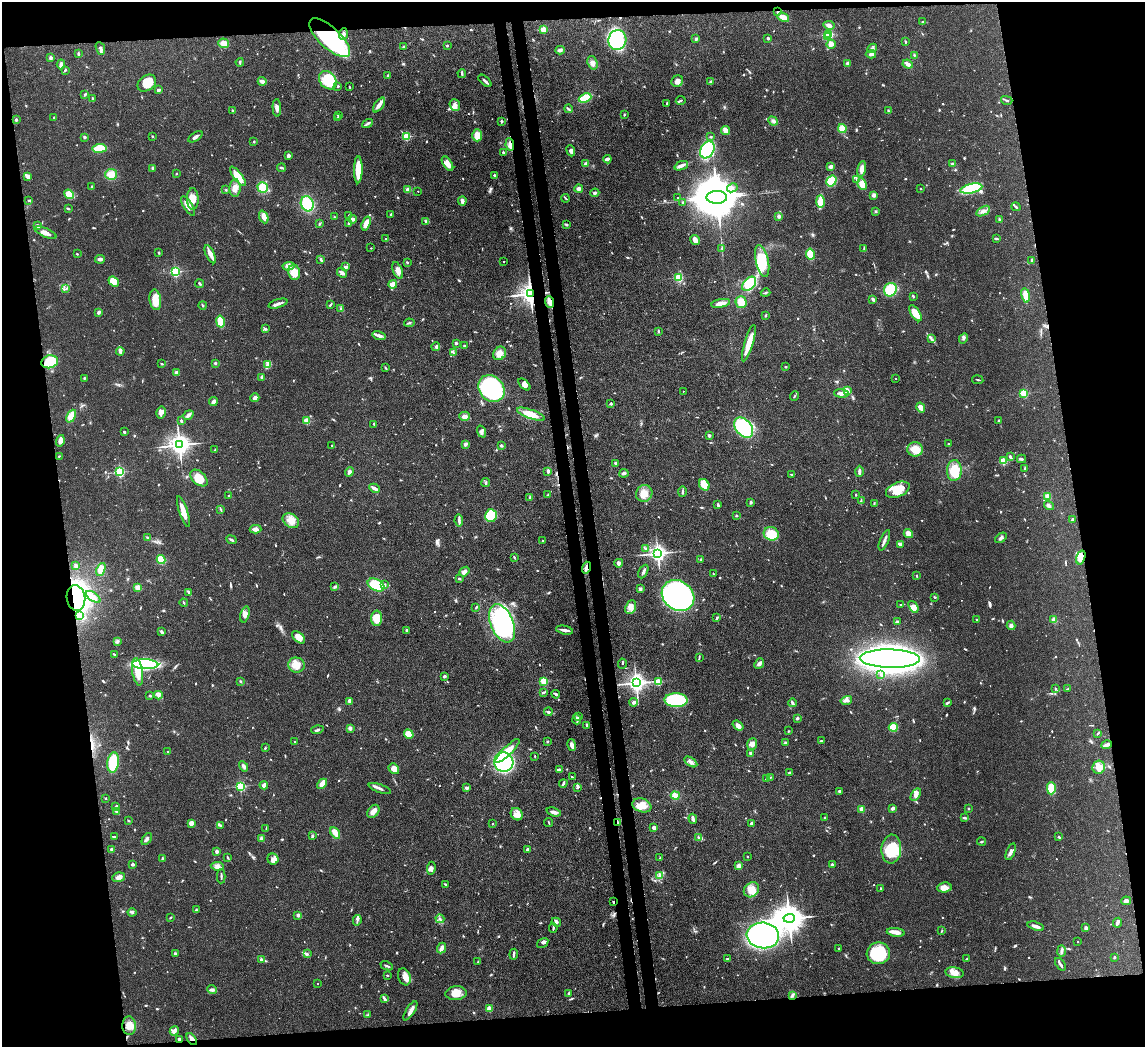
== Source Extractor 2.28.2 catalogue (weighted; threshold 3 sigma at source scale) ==
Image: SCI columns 73-4643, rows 200-4379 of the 4715 x 4692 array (HDU 1 of 3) = the unmasked area's bounding box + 8 px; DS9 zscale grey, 4 x 4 block average (1 PNG px = mean of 4 x 4 image px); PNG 1147 x 1049 px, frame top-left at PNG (2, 2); each listed source drawn as its Kron ellipse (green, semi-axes under 4 px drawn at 4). Shown black and unused: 19% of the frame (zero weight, under 3 of 4 exposures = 9% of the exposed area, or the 3 px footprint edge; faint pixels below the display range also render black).
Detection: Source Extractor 2.28.2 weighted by HDU 2 'WHT'. Background 0.081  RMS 0.0043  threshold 0.0196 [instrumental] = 3 sigma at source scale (4.5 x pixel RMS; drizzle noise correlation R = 1.50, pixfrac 1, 0.05/0.05 arcsec/px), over >= 5 px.
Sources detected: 962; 4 too faint to see at this stretch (4 x 4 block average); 7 inside a brighter object's white glare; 5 cosmic-ray / hot-pixel residue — neither listed nor drawn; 22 coinciding with a brighter row at this scale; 43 inside a brighter listed object's ellipse — not listed separately; of the other 881, all 500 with FLUX_AUTO >= 2.05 (the completeness limit of this list) listed and drawn (381 fainter detections not listed), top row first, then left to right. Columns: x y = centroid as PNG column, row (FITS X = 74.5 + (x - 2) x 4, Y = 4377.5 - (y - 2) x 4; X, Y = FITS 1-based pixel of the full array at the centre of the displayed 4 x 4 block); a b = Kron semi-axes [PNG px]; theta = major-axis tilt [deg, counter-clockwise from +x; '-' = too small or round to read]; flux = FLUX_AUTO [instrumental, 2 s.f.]
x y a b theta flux
777 12 3 2 - 2.2
783 17 6 3 -20 23
922 22 2 2 - 2.5
829 25 6 3 -11 8.8
543 30 2 2 - 96
343 34 6 3 86 7.3
828 34 2 2 - 290
827 37 2 2 - 96
330 38 26 10 -43 370
768 38 3 3 - 3.1
696 39 4 3 - 3.9
617 40 10 9 - 160
905 41 3 2 - 2.6
223 43 5 4 - 19
831 44 5 4 - 14
447 46 2 2 - 8.8
404 47 2 2 - 4
100 48 6 2 -67 5.2
872 48 5 3 - 5.6
560 50 4 3 - 6.1
78 54 4 2 - 4.4
871 54 5 2 - 12
914 55 2 2 - 2.7
51 58 4 3 - 3.9
240 62 4 2 - 2.8
592 63 7 5 -70 11
61 64 5 3 - 8.7
848 64 4 3 - 6.7
908 64 5 3 - 9.8
65 70 3 2 - 3.1
462 73 4 2 - 5.5
388 75 3 2 - 2.4
328 80 10 8 -50 93
262 81 4 2 - 13
485 81 8 2 -44 7.2
677 81 6 5 - 13
711 82 3 2 - 6.3
147 83 10 7 36 40
338 86 2 2 - 8.9
350 87 3 2 - 2.3
158 90 3 2 - 12
84 95 3 2 - 4
92 98 3 2 - 2.7
585 98 6 3 23 130
1007 100 6 2 -16 4
681 101 5 2 - 3.3
667 103 4 2 - 3.8
379 105 8 3 55 18
455 105 6 5 - 12
277 108 9 3 -87 9.5
568 109 4 2 - 4.2
233 110 3 2 - 2.2
888 110 3 2 - 2.2
624 114 3 2 - 2.2
338 115 3 2 - 3.2
338 117 3 2 - 2.5
54 118 2 2 - 2.6
16 120 2 2 - 6.6
501 121 2 2 - 6
773 121 5 3 - 7.3
368 123 5 3 - 6.4
842 128 4 4 - 33
726 131 4 3 - 20
477 135 6 5 - 27
152 136 3 2 - 2.4
406 136 2 2 - 180
85 137 4 2 - 3.2
195 137 8 3 34 7.1
711 137 4 2 - 2.2
254 141 2 2 - 2.8
510 145 6 2 -83 17
100 148 7 4 7 75
707 150 9 6 60 190
571 151 6 3 -67 9.5
503 152 2 2 - 11
288 156 3 2 - 14
607 159 4 2 - 7.9
447 164 8 4 -58 19
586 164 4 3 - 7.3
953 164 3 2 - 7.6
681 166 7 3 22 11
831 166 3 2 - 11
153 168 3 2 - 3.8
281 168 4 2 - 3.5
862 169 8 4 80 16
358 170 13 4 89 58
176 173 2 2 - 2.3
111 174 6 5 - 28
494 175 2 2 - 4.9
27 176 3 2 - 20
238 176 12 4 -52 46
857 180 2 2 - 2.5
831 181 6 5 - 61
862 184 6 4 -63 26
92 187 3 2 - 2.7
235 188 9 5 88 20
263 188 5 5 - 41
732 188 5 3 - 6.8
408 189 3 3 - 10
579 189 4 3 - 9.1
921 189 2 2 - 4.4
971 189 11 4 12 200
226 190 2 2 - 2.1
418 191 2 2 - 3.1
595 193 4 2 - 4.6
69 194 5 4 - 47
874 195 4 3 - 8.5
717 197 10 6 0 15000
566 198 4 2 - 2.2
678 198 2 2 - 2.2
193 199 11 6 -90 33
29 201 3 2 - 2.6
462 201 4 3 - 9.3
820 202 6 3 -89 62
683 203 3 2 - 3
307 204 8 6 -69 83
188 206 11 4 -57 20
1016 207 5 2 - 4.1
68 209 4 2 - 2.8
876 211 3 2 - 2.6
983 211 7 3 31 8.6
391 214 3 2 - 2.5
349 215 3 2 - 2.3
779 216 3 3 - 6.1
264 217 7 4 -69 20
334 217 2 2 - 2.1
352 219 4 3 - 8.8
1000 220 4 2 - 3
425 221 3 2 - 3.6
349 223 3 2 - 2.8
366 223 7 3 72 24
319 224 3 2 - 2.5
566 224 3 2 - 4.8
38 225 4 3 - 5.2
46 233 12 3 -23 15
996 238 3 2 - 3.3
386 239 2 2 - 5.5
695 240 5 3 - 15
371 248 2 2 - 2.8
722 248 3 2 - 2.2
864 248 3 2 - 2.4
159 253 3 2 - 2.7
77 254 2 2 - 2.6
210 254 10 3 -64 22
810 254 5 3 - 53
100 259 5 3 - 6.7
321 259 4 2 - 3.9
1032 260 3 2 - 3.2
503 261 2 2 - 3.4
762 261 16 6 -78 110
407 262 2 2 - 3.4
289 266 6 4 8 12
346 267 4 2 - 4.9
398 270 9 4 -66 16
175 272 2 2 - 370
294 272 7 6 - 43
342 273 5 4 - 6.8
679 278 2 2 - 180
114 281 6 4 -39 38
199 283 5 2 - 4.1
393 284 4 3 - 23
749 284 8 5 47 120
66 289 3 2 - 3.4
890 290 7 6 - 84
766 293 5 2 - 2.9
530 294 3 3 - 2400
1026 295 7 3 -81 39
913 296 3 2 - 3.8
873 299 3 2 - 8.3
155 300 10 5 -82 39
550 302 6 2 -69 30
741 302 6 5 - 33
721 303 9 3 12 21
278 304 10 3 18 10
202 305 4 2 - 2.8
330 305 4 2 - 2.8
341 309 3 2 - 3.1
99 312 2 2 - 12
915 313 9 4 -57 35
765 315 3 2 - 2.4
220 322 6 3 -78 62
409 323 5 2 - 3.9
265 329 2 2 - 5.5
658 331 3 2 - 4.3
379 336 7 3 -15 10
963 338 5 2 - 3.9
931 339 3 2 - 2.7
456 343 3 2 - 3.5
749 343 19 3 73 60
436 346 4 2 - 3.9
464 346 2 2 - 5.1
120 351 4 3 - 7.3
453 352 3 2 - 2.3
500 353 7 6 - 18
50 362 8 6 16 130
215 363 3 2 - 3.7
162 364 3 2 - 2.4
267 364 4 3 - 7.3
786 367 2 2 - 2.1
386 368 3 2 - 3.4
176 373 3 3 - 8
262 377 3 2 - 6.6
84 378 2 2 - 2.9
895 378 2 2 - 3.1
978 380 5 2 - 2.7
524 384 7 4 -44 12
491 388 14 12 -46 310
683 391 2 2 - 2.1
847 391 4 3 - 9.9
841 393 7 4 -3 12
1024 393 2 2 - 160
794 396 4 2 - 3.1
255 398 4 4 - 6.5
213 401 4 3 - 13
611 404 3 2 - 4
921 408 5 3 - 19
161 412 6 4 77 15
531 414 14 4 -20 42
188 415 5 3 - 10
71 416 7 4 63 33
464 416 5 4 - 11
999 420 2 2 - 2.5
181 421 3 2 - 4.2
307 421 2 2 - 110
374 424 3 2 - 3.6
744 428 11 8 -51 190
124 432 2 2 - 4.7
482 432 6 2 -71 4.7
709 435 3 3 - 4.3
60 441 6 4 73 12
465 444 3 2 - 9.2
948 444 2 2 - 9.4
179 445 4 3 - 2100
332 445 2 2 - 3
501 445 2 2 - 6.2
915 449 8 7 - 37
215 450 4 2 - 2.1
59 456 2 2 - 2.5
1010 457 3 2 - 7.2
1022 459 4 2 - 5.1
1003 461 2 2 - 130
615 463 2 2 - 3.2
1025 468 2 2 - 4.8
548 471 3 2 - 8.3
859 471 5 2 - 9
954 471 10 7 87 66
120 472 2 2 - 350
349 472 5 4 - 6.9
624 473 4 3 - 5
791 474 3 2 - 2.1
199 478 10 6 -43 43
486 482 4 2 - 3.3
704 485 6 4 -55 43
374 488 5 2 - 13
898 490 12 7 22 56
682 492 5 2 - 4.6
644 493 8 8 - 24
548 494 3 2 - 3.1
856 495 2 2 - 2.7
229 496 2 2 - 9.6
1047 496 4 3 - 11
530 498 4 2 - 4.6
861 500 4 2 - 2.6
751 502 4 3 - 3.5
874 504 2 2 - 2.3
718 505 3 2 - 4.4
1049 506 5 3 - 6.3
221 509 3 2 - 2.3
183 512 16 4 -72 31
491 515 6 6 - 89
736 515 2 2 - 3.5
1072 519 4 2 - 4.6
291 521 9 6 -36 24
459 521 6 3 -81 6.6
256 529 6 3 -1 15
771 534 8 6 -28 57
908 534 5 3 - 21
148 537 3 2 - 3
1001 538 6 3 34 6.1
231 540 5 2 - 4.8
884 540 11 2 67 9.8
543 541 2 2 - 8
901 544 3 2 - 4.4
645 548 4 2 - 2.8
658 553 3 3 - 1300
514 557 3 2 - 2.6
1081 557 7 4 72 27
701 559 3 3 - 3.2
161 560 4 4 - 54
619 563 4 4 - 6.3
76 566 3 3 - 4.9
586 568 6 3 73 11
101 569 7 4 68 29
464 572 5 3 - 10
643 572 7 2 63 7
714 574 2 2 - 3.3
917 576 3 2 - 2.2
459 579 3 2 - 4.7
385 584 3 2 - 2.9
376 585 9 5 -27 100
335 586 2 2 - 6.2
138 587 4 4 - 12
640 589 3 2 - 7
189 592 4 2 - 5.9
678 596 17 14 -37 630
93 597 8 3 -35 16
935 597 3 2 - 3
76 598 13 9 -82 670
184 603 4 2 - 2.3
901 605 3 2 - 2.6
476 607 3 2 - 2.8
631 607 7 5 69 21
913 607 6 4 -52 25
245 614 8 4 75 12
79 616 3 2 - 4.9
376 618 7 5 88 42
717 618 4 2 - 4.1
977 620 2 2 - 2.9
1054 620 4 3 - 12
897 622 3 2 - 3.1
502 623 20 11 -67 350
1011 625 4 4 - 6.9
407 630 3 3 - 6.3
565 630 8 2 -11 12
162 632 4 2 - 7.8
299 637 8 4 -44 25
117 641 3 2 - 2.3
114 654 3 2 - 2.6
699 658 4 2 - 3.1
890 659 30 9 -1 2600
759 663 6 3 49 10
145 664 13 5 -2 330
622 664 5 2 - 2.3
296 665 8 7 - 32
138 672 13 5 -81 34
881 675 3 2 - 3.1
444 676 3 2 - 6.5
544 681 2 2 - 170
241 682 3 2 - 2.4
658 682 2 2 - 150
636 683 3 3 - 1500
1055 689 3 2 - 3.3
1067 689 4 2 - 2.2
543 692 4 3 - 3.6
556 694 4 3 - 5.2
158 695 4 2 - 5.1
150 696 3 2 - 3.8
676 700 11 7 -1 180
846 700 6 3 16 8.4
350 701 3 2 - 15
634 702 4 3 - 5.9
793 703 4 2 - 5
947 703 3 2 - 5
548 712 4 2 - 5.6
579 717 3 2 - 4.4
797 718 3 2 - 6.3
577 719 5 2 - 5.6
587 725 2 2 - 4.6
738 725 6 4 -38 14
893 727 4 4 - 37
350 728 3 3 - 7.2
317 730 6 2 17 4.7
788 731 2 2 - 3
409 734 5 3 - 46
1097 734 3 2 - 2.1
547 741 2 2 - 2.1
821 741 3 2 - 2.3
295 742 2 2 - 4.5
785 743 3 3 - 3.3
752 744 6 4 71 10
572 745 6 3 -78 13
1107 745 5 2 - 11
265 748 3 2 - 2.2
507 751 16 4 44 44
168 752 3 2 - 3.1
750 753 4 2 - 3.9
535 756 2 2 - 2.6
113 762 10 5 82 81
504 762 10 9 - 330
691 762 7 3 -33 9.3
244 766 5 3 - 6.3
1099 767 6 6 - 29
394 769 6 4 -50 19
559 769 4 2 - 5.6
789 773 3 2 - 4.3
572 777 2 2 - 3.3
770 777 2 2 - 2.4
767 778 3 2 - 2.8
563 783 4 2 - 4.9
322 784 6 4 44 20
264 785 4 2 - 19
240 786 2 2 - 320
466 788 3 2 - 6.7
577 788 3 2 - 3.1
1051 788 6 3 -90 73
380 789 12 2 -20 8.7
839 791 3 2 - 5.2
916 795 7 3 56 9.1
675 796 4 4 - 22
105 799 2 2 - 2.4
642 805 10 6 -20 25
116 807 3 2 - 7.3
893 808 3 2 - 7.8
968 808 2 2 - 9.3
862 809 2 2 - 70
373 811 7 5 53 15
116 812 4 3 - 5.7
554 812 7 3 -19 9.3
517 814 6 5 - 15
825 818 2 2 - 3.5
964 818 3 3 - 3
693 819 5 3 - 8.2
128 821 3 2 - 2.2
549 822 4 2 - 2.2
191 823 4 3 - 15
618 823 2 2 - 2.5
752 823 2 2 - 7.8
493 824 2 2 - 2.4
220 826 3 2 - 2.2
266 828 4 2 - 2.7
654 828 4 3 - 7.7
335 833 6 3 -60 34
312 836 4 2 - 3.3
114 837 2 2 - 3.8
1059 837 3 2 - 2.7
261 838 4 2 - 2.4
699 838 3 2 - 2.9
147 839 6 2 58 7.2
981 842 4 2 - 2.4
112 849 4 2 - 5.5
891 849 14 10 86 92
528 850 3 3 - 12
217 851 2 2 - 28
1011 852 9 3 69 11
747 856 2 2 - 2.1
228 857 2 2 - 3
162 858 4 2 - 2.7
660 858 2 2 - 2.3
273 859 5 5 - 17
132 864 3 2 - 7.9
832 864 2 2 - 13
217 866 7 4 -8 9.9
739 866 3 3 - 17
431 868 6 3 84 8.9
660 875 3 3 - 6
221 876 7 2 89 4.7
119 877 6 4 19 12
445 884 3 2 - 2.5
944 887 7 5 6 16
881 889 4 2 - 2.4
751 890 8 6 42 32
1126 901 5 4 - 9.6
613 902 2 2 - 4.5
196 910 4 2 - 3.2
132 912 4 3 - 4.9
298 915 2 2 - 28
171 917 2 2 - 2.1
789 918 5 4 - 5200
440 919 4 2 - 4.4
357 920 5 2 - 4.8
556 922 5 2 - 4.1
1117 923 5 3 - 7
1036 926 8 2 -17 12
553 928 5 2 - 3
1086 928 4 3 - 6.4
942 930 3 2 - 2.2
896 932 9 3 -7 19
763 935 16 13 -6 660
1077 942 2 2 - 3
543 943 6 3 33 5.3
441 948 5 2 - 14
839 948 2 2 - 3.2
1061 951 6 3 -89 6.2
878 953 11 11 - 140
175 954 2 2 - 5.9
307 954 3 2 - 2.9
514 954 5 2 - 6.3
1114 957 3 2 - 2.9
728 958 4 2 - 3.8
967 959 3 2 - 2.3
261 960 2 2 - 8.7
478 962 3 2 - 2.2
1060 964 7 2 -54 7
387 966 6 2 -23 4.4
954 973 9 5 -9 22
387 975 2 2 - 3.2
404 977 9 6 -69 15
317 983 2 2 - 2.1
212 990 5 2 - 6
456 993 10 7 6 26
569 993 4 2 - 4.1
792 995 4 2 - 6.1
385 999 3 2 - 3.6
489 1009 2 2 - 74
410 1011 11 3 58 15
368 1015 4 2 - 3
129 1026 9 7 -88 25
174 1031 5 4 - 12
179 1039 3 2 - 7.6
192 1039 7 3 -53 12
Overlapping masked pixels (flux is a lower limit): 12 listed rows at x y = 777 12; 330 38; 510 145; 530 294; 550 302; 1081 557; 586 568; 76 598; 618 823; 613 902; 179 1039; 192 1039
Diffuse or blended objects may show on this block-average render without a row.